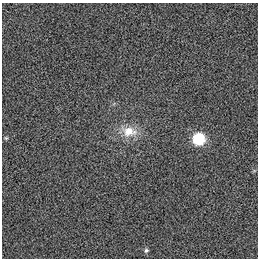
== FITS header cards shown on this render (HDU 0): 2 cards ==
NAXIS1  =                  256
NAXIS2  =                  256

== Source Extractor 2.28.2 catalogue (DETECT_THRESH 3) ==
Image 256 x 256 px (HDU 0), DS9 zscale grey, 1 PNG px = 1 image px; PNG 260 x 260 px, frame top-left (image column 1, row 256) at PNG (2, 3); no overlay
Background 0.00196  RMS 0.051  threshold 0.154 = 3 sigma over >= 5 px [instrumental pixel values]
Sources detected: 4; all 4 listed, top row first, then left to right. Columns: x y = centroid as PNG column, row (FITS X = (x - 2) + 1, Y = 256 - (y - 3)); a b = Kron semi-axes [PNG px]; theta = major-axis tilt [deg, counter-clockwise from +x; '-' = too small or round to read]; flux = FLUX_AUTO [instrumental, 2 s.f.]
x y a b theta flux
129 131 22 14 -7 66
6 138 5 4 - 3.9
199 139 8 7 - 210
146 250 7 6 - 7.3